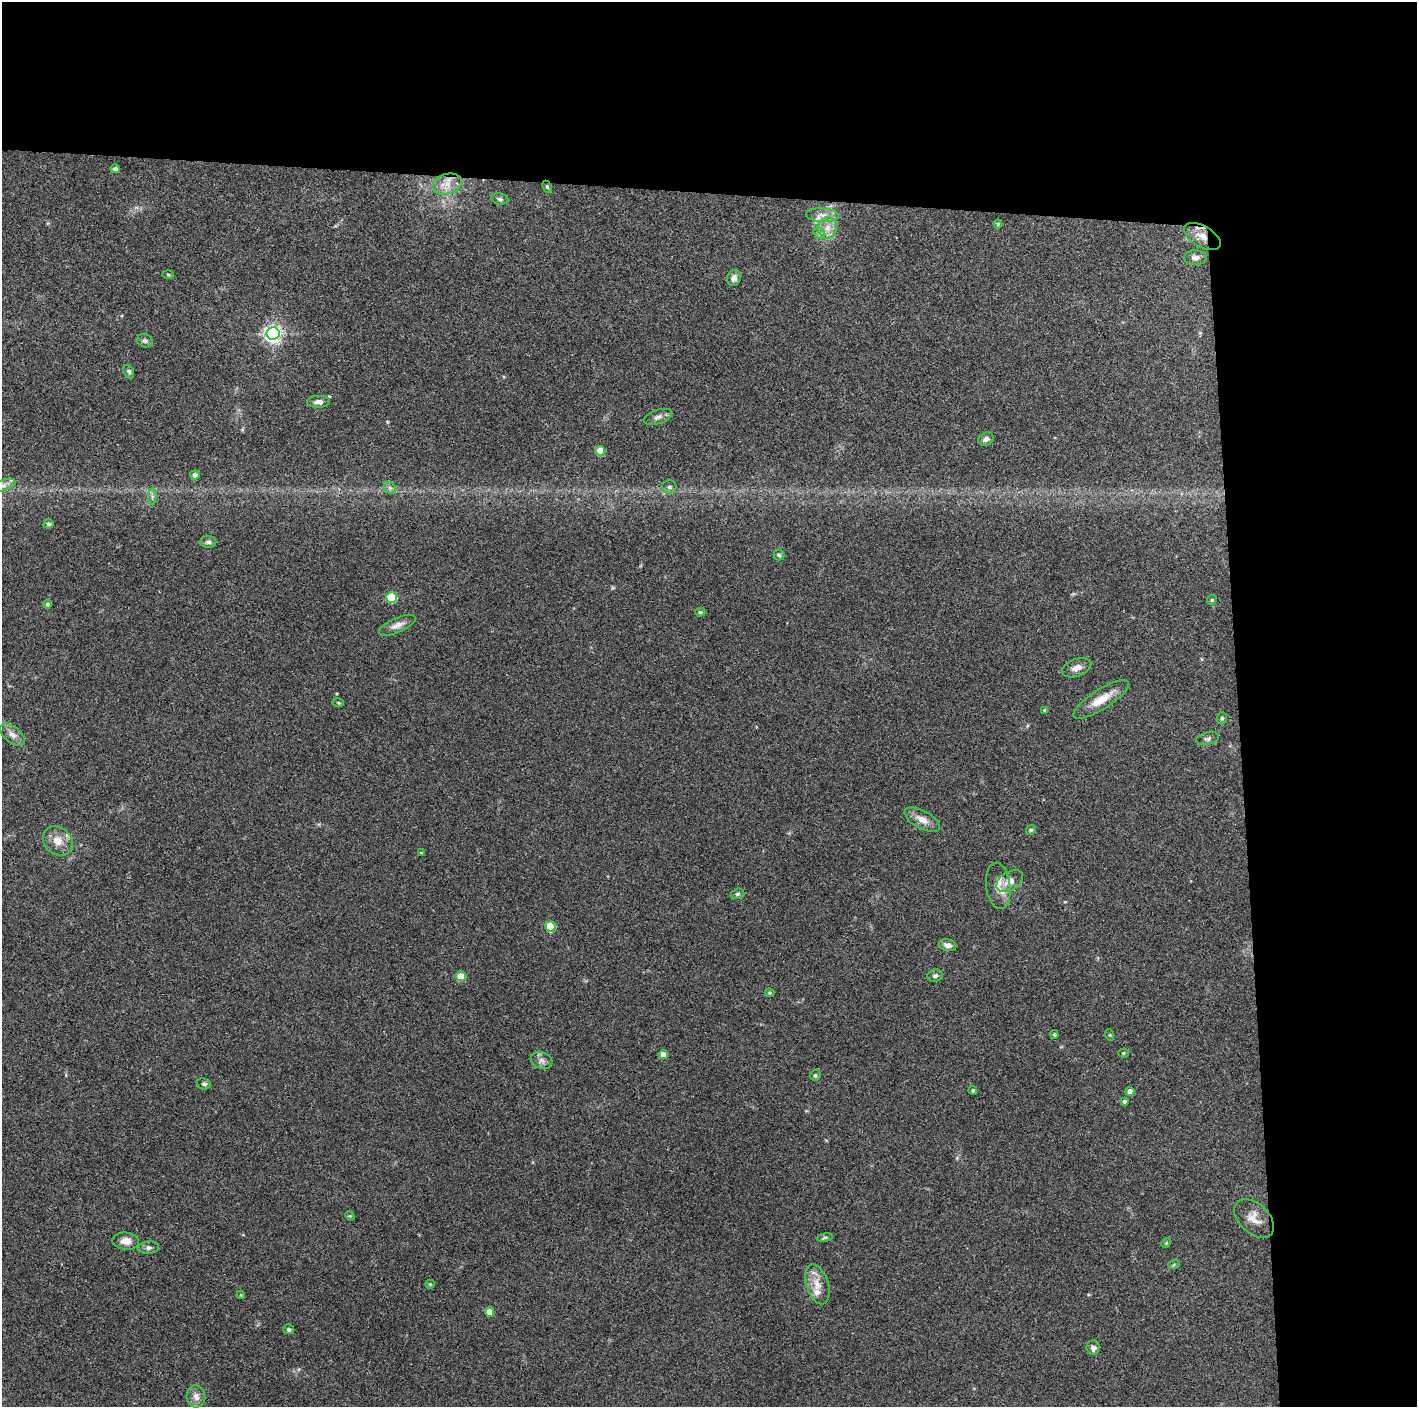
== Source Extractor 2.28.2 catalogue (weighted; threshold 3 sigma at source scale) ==
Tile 3 of 3 x 3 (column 3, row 1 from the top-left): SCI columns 2831-4245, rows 2813-4217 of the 4246 x 4219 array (HDU 1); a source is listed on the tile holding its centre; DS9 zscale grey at full resolution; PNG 1419 x 1409 px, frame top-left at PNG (2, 2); each listed source drawn as its Kron ellipse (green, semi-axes under 4 px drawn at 4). Shown black and unused: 24% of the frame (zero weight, under 3 of 4 exposures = <1% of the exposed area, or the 3 px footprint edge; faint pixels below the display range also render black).
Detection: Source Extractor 2.28.2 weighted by HDU 2 'WHT'; one run over the whole footprint, this tile lists its part. Background 0.16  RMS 0.0072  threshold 0.0322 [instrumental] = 3 sigma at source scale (4.5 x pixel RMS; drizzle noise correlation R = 1.50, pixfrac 1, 0.05/0.05 arcsec/px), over >= 5 px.
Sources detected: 77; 2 inside a brighter listed object's ellipse — not listed separately; the other 75 listed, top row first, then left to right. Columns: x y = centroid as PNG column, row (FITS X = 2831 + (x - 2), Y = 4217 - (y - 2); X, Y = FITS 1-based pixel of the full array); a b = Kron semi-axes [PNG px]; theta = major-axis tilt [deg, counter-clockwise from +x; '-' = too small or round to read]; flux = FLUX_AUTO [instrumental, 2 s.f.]
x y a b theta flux
115 169 5 4 - 2.1
447 184 15 10 19 8.2
547 187 6 4 -63 1.1
500 199 8 5 -10 1.7
822 215 16 7 -3 5.6
998 224 4 4 - 0.86
827 228 10 9 - 6
819 233 6 5 - 1.6
1202 236 20 10 -30 8.4
1195 258 11 7 2 3.4
168 275 5 3 - 0.74
734 278 8 6 69 3.9
273 333 6 6 - 290
145 341 8 6 -24 1.9
129 372 7 5 -60 1.4
319 402 11 6 1 3.6
658 417 15 7 19 3.3
986 439 8 6 29 2.8
600 451 5 4 - 16
195 475 4 4 - 3.5
3 485 13 5 18 3.9
669 487 7 7 - 2
390 488 7 5 -43 1.7
152 497 8 4 89 1.6
48 524 5 4 - 1.5
208 542 8 6 1 2.2
779 555 5 5 - 1.1
392 597 5 5 - 33
1212 600 5 4 - 0.88
48 604 4 4 - 1.5
700 612 5 4 - 1.1
397 625 20 7 24 4.9
1077 668 15 8 20 4.9
1101 699 32 10 32 13
338 702 6 4 -2 0.84
1044 710 4 4 - 0.65
1222 718 6 5 - 1.3
12 735 14 8 -40 4.5
1208 738 12 6 14 2.1
922 820 20 9 -28 6.9
1031 830 5 4 - 1
58 841 16 13 -41 8.9
422 853 3 3 - 1.2
1010 881 14 9 32 5.8
998 886 23 12 -83 9.6
737 894 7 5 15 1.3
550 926 5 5 - 28
948 945 9 6 -14 3.6
461 976 5 5 - 19
935 976 7 6 - 1.9
770 993 5 4 - 0.89
1054 1035 4 3 - 0.91
1110 1035 6 3 -72 0.69
1123 1053 5 4 - 0.82
663 1054 4 4 - 7
542 1060 11 8 -19 3.5
815 1075 6 5 - 1.1
204 1084 7 5 -10 1.6
973 1090 4 4 - 1.2
1130 1091 4 4 - 5.8
1124 1101 4 4 - 1.7
350 1216 5 4 - 0.83
1254 1219 23 15 -43 9
825 1238 8 4 9 1.1
126 1241 13 8 -6 5.3
1166 1243 5 4 - 0.73
148 1248 10 6 8 2.4
1174 1264 6 4 20 0.92
430 1284 5 4 - 0.8
817 1284 20 11 -72 9.2
241 1295 4 3 - 0.59
490 1312 5 4 - 8
289 1329 5 5 - 1.8
1093 1348 7 6 - 3.1
196 1396 11 9 -85 4.5
Overlapping masked pixels (flux is a lower limit): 1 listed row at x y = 1202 236
Isophote crosses this tile's border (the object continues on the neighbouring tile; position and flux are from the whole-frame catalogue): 1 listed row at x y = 3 485